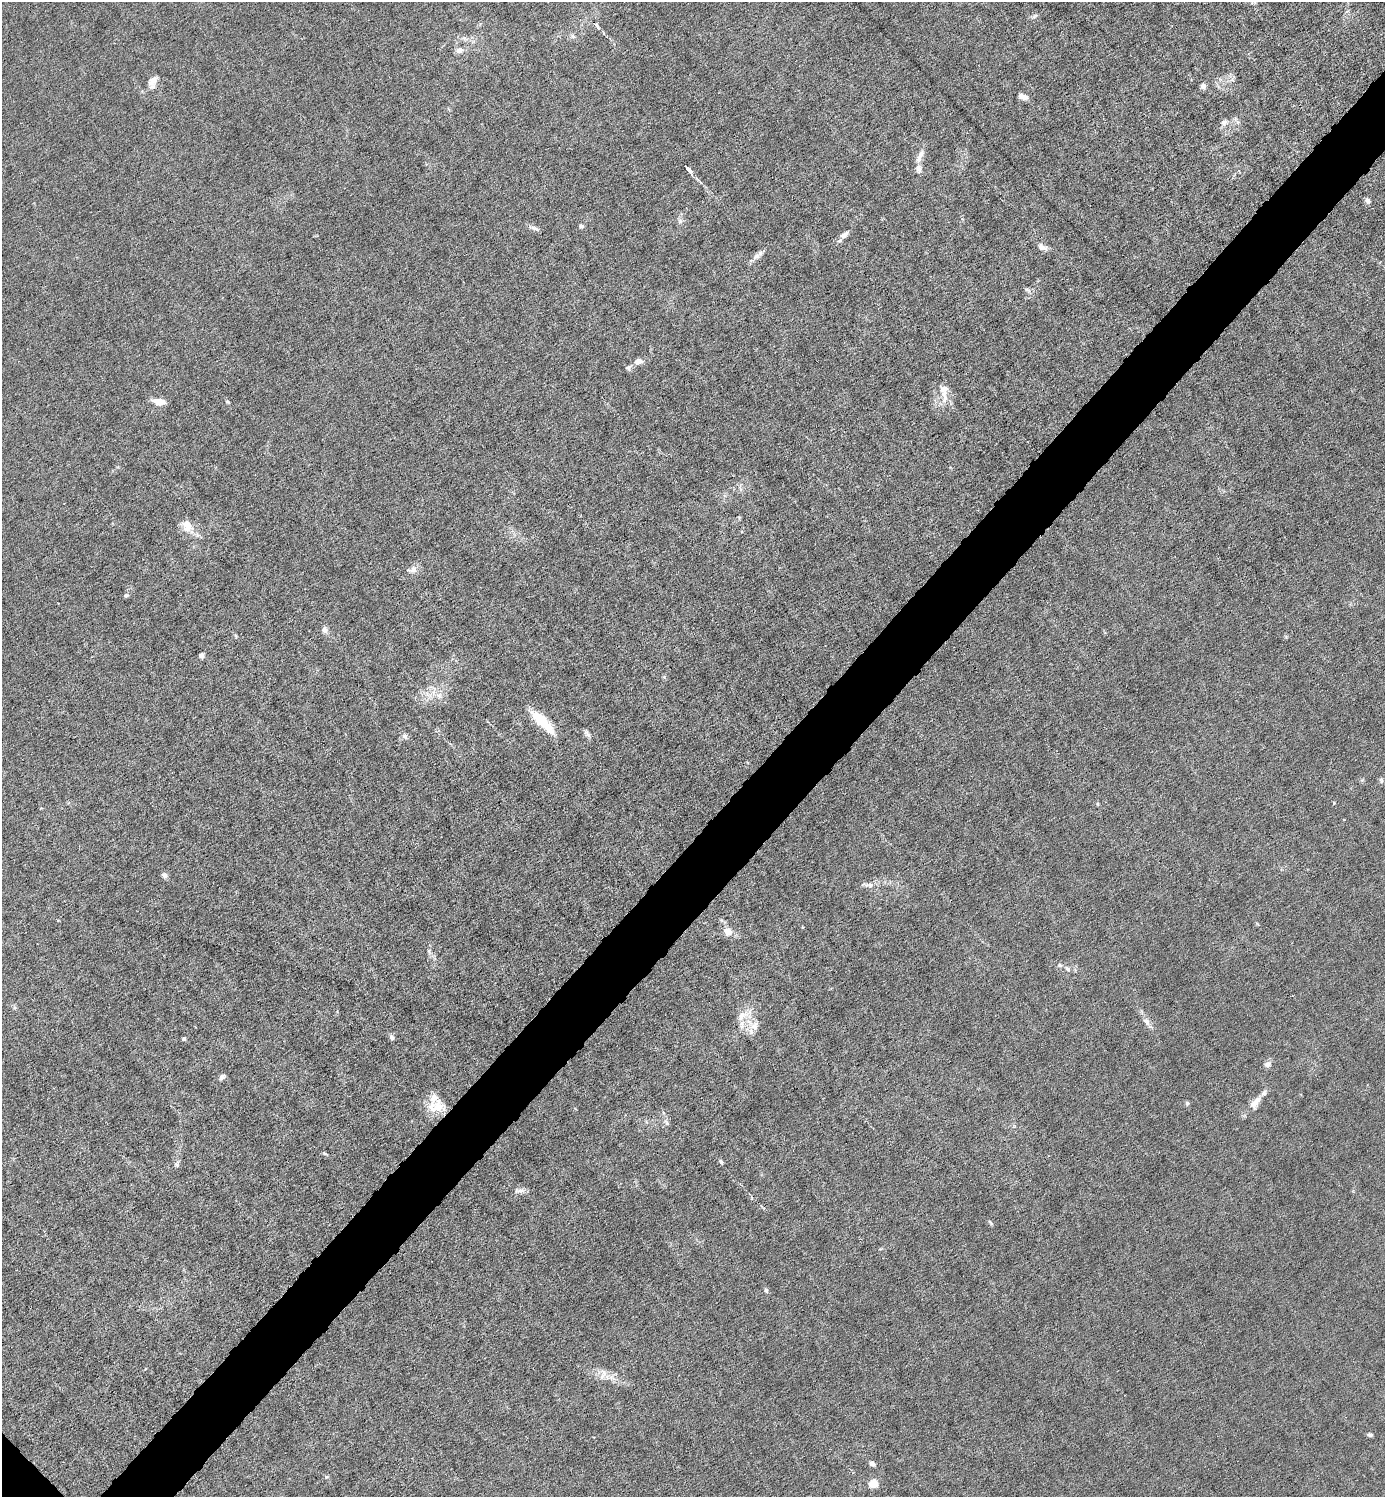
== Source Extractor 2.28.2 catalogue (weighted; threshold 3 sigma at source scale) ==
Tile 10 of 4 x 4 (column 2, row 3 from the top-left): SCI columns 1537-2919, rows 1496-2990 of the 5980 x 5980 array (HDU 1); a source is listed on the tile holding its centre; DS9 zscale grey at full resolution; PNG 1387 x 1499 px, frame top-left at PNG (2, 2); no overlay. Shown black and unused: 5% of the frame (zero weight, under 6 of 12 exposures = <1% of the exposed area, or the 3 px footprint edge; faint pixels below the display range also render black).
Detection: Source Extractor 2.28.2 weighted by HDU 2 'WHT'; one run over the whole footprint, this tile lists its part. Background 0.0143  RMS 0.003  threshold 0.0125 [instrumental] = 3 sigma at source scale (4.09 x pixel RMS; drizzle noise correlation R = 1.36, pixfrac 0.8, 0.05/0.05 arcsec/px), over >= 5 px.
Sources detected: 68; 1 inside a brighter object's white glare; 1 cosmic-ray / hot-pixel residue — not listed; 6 inside a brighter listed object's ellipse — not listed separately; the other 60 listed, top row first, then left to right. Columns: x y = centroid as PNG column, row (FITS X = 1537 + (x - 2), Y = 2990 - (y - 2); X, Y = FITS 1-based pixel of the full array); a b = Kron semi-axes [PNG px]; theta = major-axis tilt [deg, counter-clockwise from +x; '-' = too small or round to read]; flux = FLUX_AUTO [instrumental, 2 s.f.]
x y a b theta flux
1035 16 11 3 41 0.46
597 26 6 3 -58 3.8
573 36 7 5 -43 0.67
459 50 9 7 11 1.5
153 82 16 10 69 2.2
1203 86 6 6 - 1.2
1022 96 9 5 -19 2
1223 122 8 6 60 1.1
919 159 12 7 69 1.6
689 170 11 4 -52 2.5
1368 201 7 6 - 0.92
680 221 7 5 46 0.75
581 226 6 5 - 0.54
535 228 14 3 -22 0.84
844 235 14 6 35 1.6
1042 247 14 7 -27 1.4
757 256 11 7 40 1.4
1027 290 10 5 -32 0.72
638 361 9 6 14 1.8
628 367 8 6 34 0.72
944 394 24 8 -82 3
159 401 12 6 -8 3.3
227 402 6 4 -37 0.38
187 526 18 13 -70 3.6
413 570 13 8 15 1.6
126 595 6 5 - 0.47
325 630 9 6 -81 1.1
201 655 5 5 - 0.77
439 696 7 5 -45 0.89
541 720 29 13 -41 7.1
587 733 13 5 -56 0.82
405 736 7 7 - 0.9
1381 780 8 5 -66 0.49
164 875 7 6 - 1.1
870 885 14 5 -2 1.3
728 931 11 9 -45 2.6
429 951 6 4 -73 0.5
1059 965 7 5 0 0.63
1068 969 8 5 -18 0.77
742 1015 18 10 38 3
1147 1022 11 7 -60 1.5
755 1025 15 10 63 2.8
392 1037 7 5 -61 0.76
184 1039 4 4 - 0.52
1268 1064 8 7 - 1.2
222 1077 7 5 41 0.98
1255 1102 20 9 45 3
1187 1103 5 5 - 0.53
436 1106 24 16 13 5.8
666 1123 9 5 -59 0.72
721 1162 6 4 -52 0.58
177 1164 12 4 81 0.76
520 1191 17 5 3 1.2
990 1222 8 4 -55 0.43
766 1290 6 5 - 0.61
603 1375 18 7 72 1.7
1370 1435 6 4 -12 0.58
872 1463 7 5 -38 0.88
327 1477 6 3 -17 0.38
873 1483 8 7 - 4.3
Unlisted compact peaks at least as high as the median listed source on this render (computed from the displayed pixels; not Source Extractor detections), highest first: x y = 1334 803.